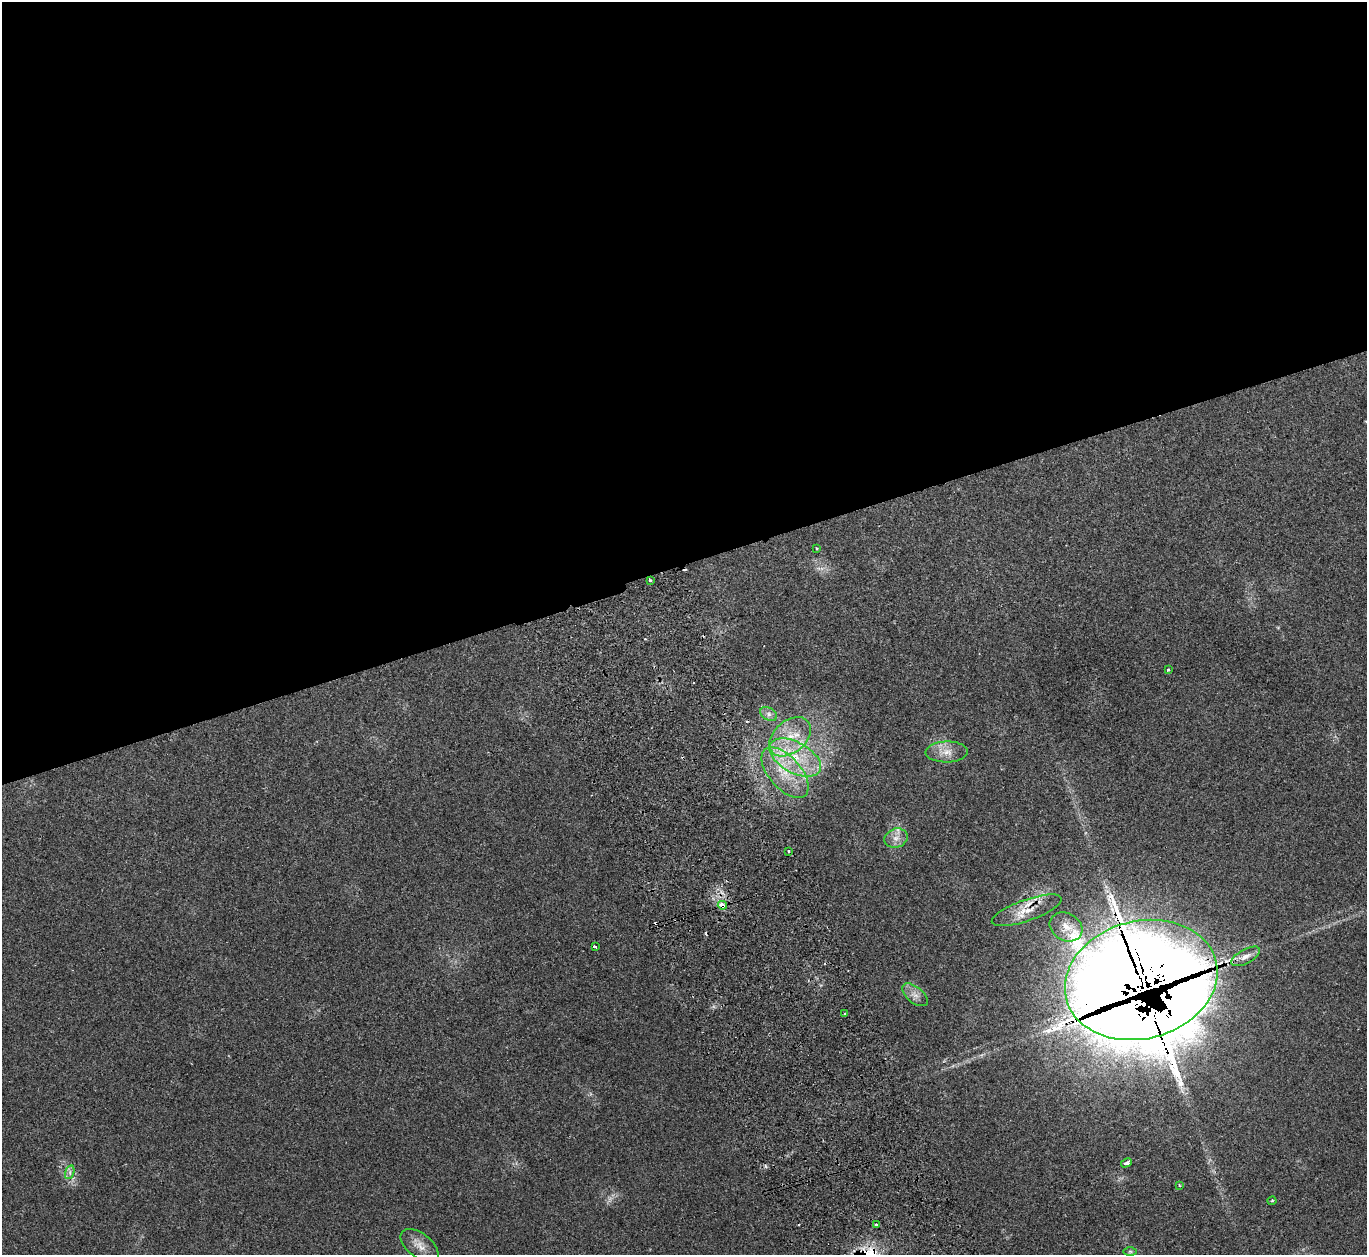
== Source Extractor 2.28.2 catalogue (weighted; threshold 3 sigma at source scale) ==
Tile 2 of 4 x 4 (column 2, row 1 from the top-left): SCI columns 1430-2794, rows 3943-5195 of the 5583 x 5512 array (HDU 1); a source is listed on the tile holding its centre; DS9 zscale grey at full resolution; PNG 1369 x 1257 px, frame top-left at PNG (2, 2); each listed source drawn as its Kron ellipse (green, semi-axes under 4 px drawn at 4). Shown black and unused: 45% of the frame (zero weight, under 2 of 3 exposures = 4% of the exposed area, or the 3 px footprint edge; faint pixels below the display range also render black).
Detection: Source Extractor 2.28.2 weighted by HDU 2 'WHT'; one run over the whole footprint, this tile lists its part. Background 0.11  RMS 0.0081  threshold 0.0363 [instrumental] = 3 sigma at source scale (4.5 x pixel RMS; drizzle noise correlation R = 1.50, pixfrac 1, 0.05/0.05 arcsec/px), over >= 5 px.
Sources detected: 35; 1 too faint to see at this stretch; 5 cosmic-ray / hot-pixel residue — neither listed nor drawn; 4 inside a brighter listed object's ellipse — not listed separately; the other 25 listed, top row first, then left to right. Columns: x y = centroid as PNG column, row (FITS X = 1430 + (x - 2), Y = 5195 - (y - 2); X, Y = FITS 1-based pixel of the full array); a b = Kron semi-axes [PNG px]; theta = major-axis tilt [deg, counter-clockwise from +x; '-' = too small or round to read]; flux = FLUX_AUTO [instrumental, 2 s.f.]
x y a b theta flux
817 548 3 2 - 0.95
650 580 3 3 - 5.4
1168 670 3 3 - 1.6
769 714 9 6 -27 3.2
790 737 24 16 41 25
947 752 21 10 1 9.8
795 758 28 15 -29 35
785 773 30 16 -49 30
896 838 12 9 18 6.1
789 851 3 2 - 1.1
722 905 4 4 - 7.3
1027 910 37 10 19 16
1066 927 17 13 -29 9.9
595 947 4 3 - 2.5
1246 956 16 7 28 5.3
1141 980 77 59 14 4200
915 995 15 8 -39 5.9
845 1014 3 2 - 0.83
1126 1163 6 3 28 9
70 1172 7 4 73 2.1
1179 1185 3 2 - 0.66
1272 1201 4 4 - 1
876 1225 3 3 - 3.9
420 1246 22 12 -38 9.4
1130 1251 7 4 0 1.4
Overlapping masked pixels (flux is a lower limit): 3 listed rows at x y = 722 905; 1027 910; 1141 980